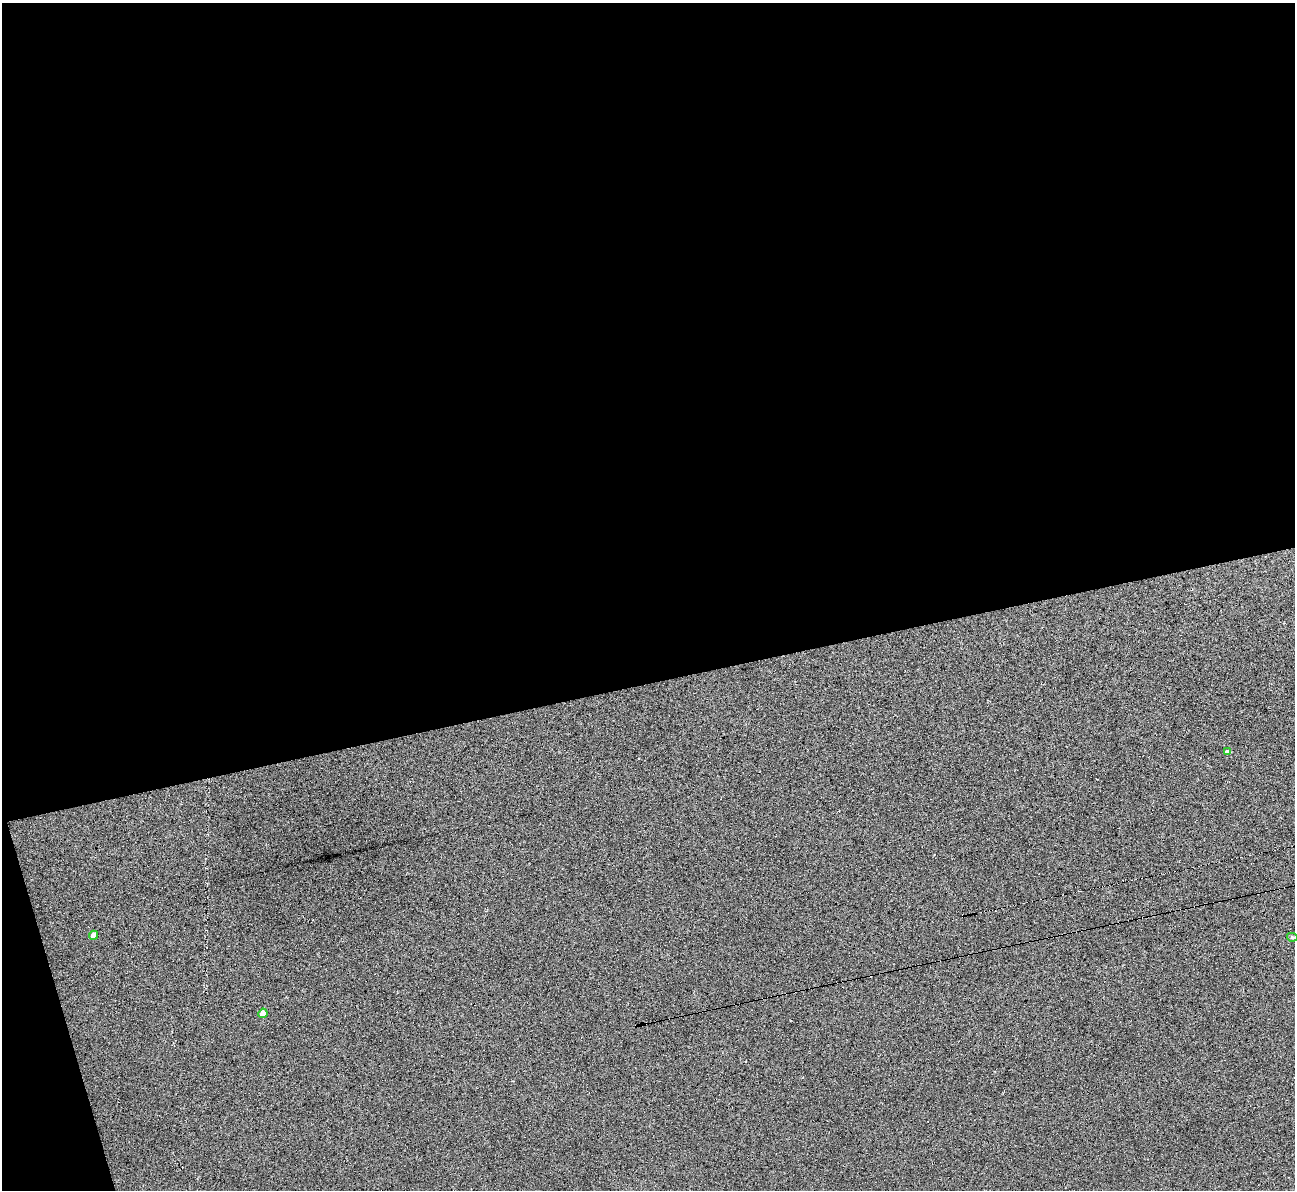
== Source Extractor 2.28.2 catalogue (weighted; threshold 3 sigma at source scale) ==
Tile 1 of 4 x 4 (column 1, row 1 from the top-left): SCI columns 1-1293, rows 3705-4892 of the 5171 x 5153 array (HDU 1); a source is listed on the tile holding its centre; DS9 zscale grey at full resolution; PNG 1297 x 1192 px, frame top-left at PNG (2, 3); each listed source drawn as its Kron ellipse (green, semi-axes under 4 px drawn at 4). Shown black and unused: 59% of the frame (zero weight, under 3 of 6 exposures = <1% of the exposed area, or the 3 px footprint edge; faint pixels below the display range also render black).
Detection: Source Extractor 2.28.2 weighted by HDU 2 'WHT'; one run over the whole footprint, this tile lists its part. Background -0.823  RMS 0.096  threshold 0.392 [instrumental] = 3 sigma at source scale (4.09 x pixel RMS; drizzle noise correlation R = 1.36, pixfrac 0.8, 0.05/0.05 arcsec/px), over >= 5 px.
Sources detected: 6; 2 cosmic-ray / hot-pixel residue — neither listed nor drawn; the other 4 listed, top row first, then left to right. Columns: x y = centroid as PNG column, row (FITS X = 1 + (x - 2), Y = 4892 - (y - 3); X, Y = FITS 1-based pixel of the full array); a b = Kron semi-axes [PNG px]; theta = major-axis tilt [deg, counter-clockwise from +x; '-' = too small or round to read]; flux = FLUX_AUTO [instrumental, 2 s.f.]
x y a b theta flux
1228 752 4 4 - 37
93 935 4 4 - 66
1292 937 5 4 - 15
263 1013 5 4 - 69